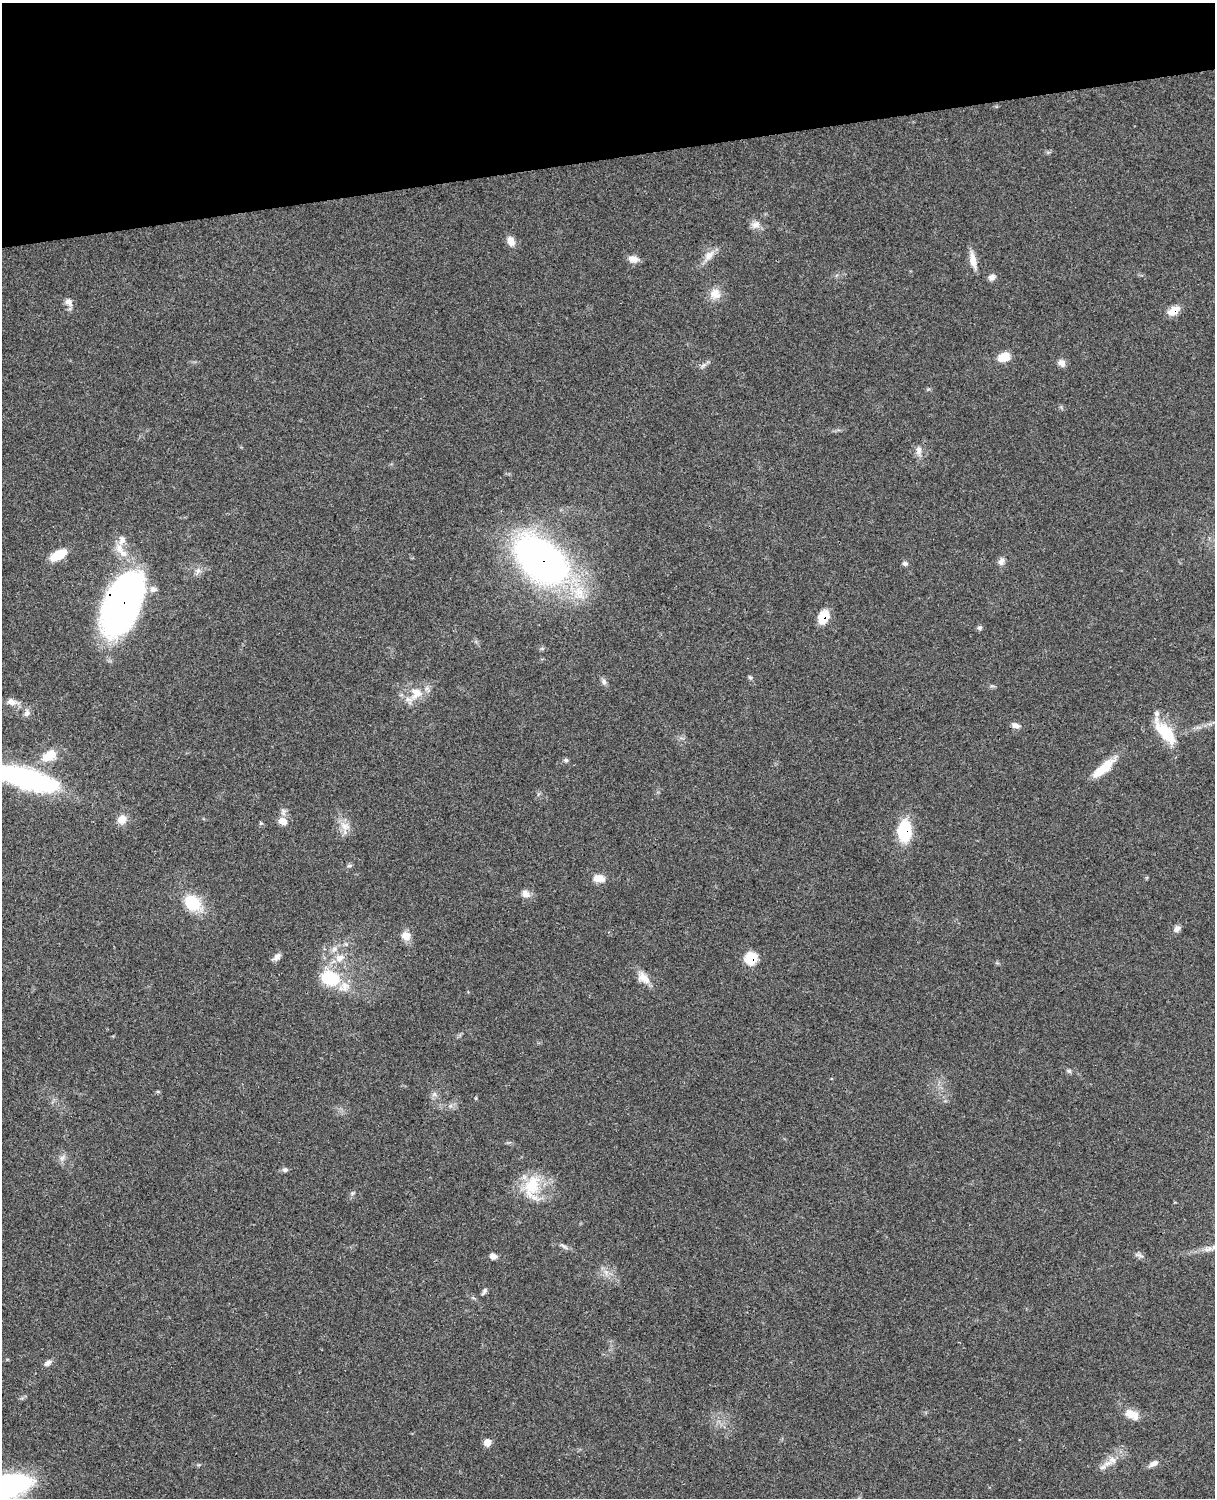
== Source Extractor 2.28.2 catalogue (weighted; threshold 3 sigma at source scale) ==
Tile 3 of 4 x 3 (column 3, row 1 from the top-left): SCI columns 2547-3759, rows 3268-4763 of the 5092 x 4924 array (HDU 1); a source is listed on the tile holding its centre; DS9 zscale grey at full resolution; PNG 1217 x 1500 px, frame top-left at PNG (2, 3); no overlay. Shown black and unused: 10% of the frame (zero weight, under 3 of 4 exposures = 6% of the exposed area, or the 3 px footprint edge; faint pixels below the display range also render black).
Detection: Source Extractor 2.28.2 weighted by HDU 2 'WHT'; one run over the whole footprint, this tile lists its part. Background 0.0791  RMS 0.0058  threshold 0.026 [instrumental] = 3 sigma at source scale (4.5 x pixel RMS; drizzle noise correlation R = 1.50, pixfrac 1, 0.05/0.05 arcsec/px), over >= 5 px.
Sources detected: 69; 1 inside a brighter listed object's ellipse — not listed separately; the other 68 listed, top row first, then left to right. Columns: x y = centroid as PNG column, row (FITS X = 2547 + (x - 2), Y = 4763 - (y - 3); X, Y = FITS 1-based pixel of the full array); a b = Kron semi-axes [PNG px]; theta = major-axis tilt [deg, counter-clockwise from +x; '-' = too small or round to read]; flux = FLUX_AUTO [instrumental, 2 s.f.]
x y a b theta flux
756 225 12 9 16 3.4
511 241 13 9 -73 4
709 255 17 9 45 5.2
633 259 12 8 -11 4.3
973 260 21 8 -78 6.2
992 277 10 7 24 2.3
715 294 16 14 -33 6.2
69 302 14 9 -55 3.3
1173 311 13 8 33 7.6
1004 357 14 9 21 8.5
1061 363 10 8 -39 3
919 451 13 8 83 3.3
122 540 14 11 79 5.1
123 553 14 9 -31 6
58 555 17 8 29 15
541 560 48 29 -40 290
1001 561 10 7 71 2.7
905 564 7 6 - 1.4
198 571 8 6 68 2.1
122 603 60 30 66 240
823 617 12 9 63 13
980 628 7 6 - 1.2
750 677 6 4 -19 0.82
604 682 8 7 - 1.8
416 693 16 15 - 10
11 702 14 9 -19 4
27 713 9 7 45 2.2
1015 725 10 7 -18 2.5
1165 732 35 13 -49 19
49 756 18 11 26 12
566 760 6 5 - 1.1
1103 768 31 10 40 14
26 778 65 17 -16 120
283 812 11 7 -86 2.2
122 819 11 10 - 5.4
283 821 10 8 -14 5.2
345 826 13 8 -8 4.7
904 831 19 12 87 29
350 865 8 4 1 0.95
599 878 13 8 -4 6.2
526 894 11 8 -48 3.7
193 903 19 15 -40 20
1177 929 9 7 40 2.4
406 936 12 10 -59 5.5
346 944 5 5 - 1
334 949 8 6 46 2.1
277 957 11 6 45 2.6
340 958 12 9 16 5.1
751 958 7 7 - 35
330 978 26 19 -14 26
644 978 19 11 -40 6.1
1069 1071 7 4 -44 1
62 1158 8 6 45 1.9
285 1170 8 6 -9 1.4
532 1186 34 20 69 21
563 1246 15 4 -33 1.8
1210 1248 7 6 - 1.8
1139 1255 14 4 -18 1.7
493 1256 7 7 - 2.6
606 1272 9 5 90 2.4
484 1291 11 5 59 1.3
48 1363 11 6 37 2.3
1132 1414 20 11 -26 7.3
487 1442 6 6 - 6.4
1112 1460 12 11 - 4.8
1153 1464 14 6 28 2.9
1103 1467 13 6 23 2.8
10 1486 43 22 16 85
Overlapping masked pixels (flux is a lower limit): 6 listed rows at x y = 1173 311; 541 560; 122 603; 823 617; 904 831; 751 958
Isophote crosses this tile's border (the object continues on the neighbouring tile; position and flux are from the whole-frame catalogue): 2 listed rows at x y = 26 778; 10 1486